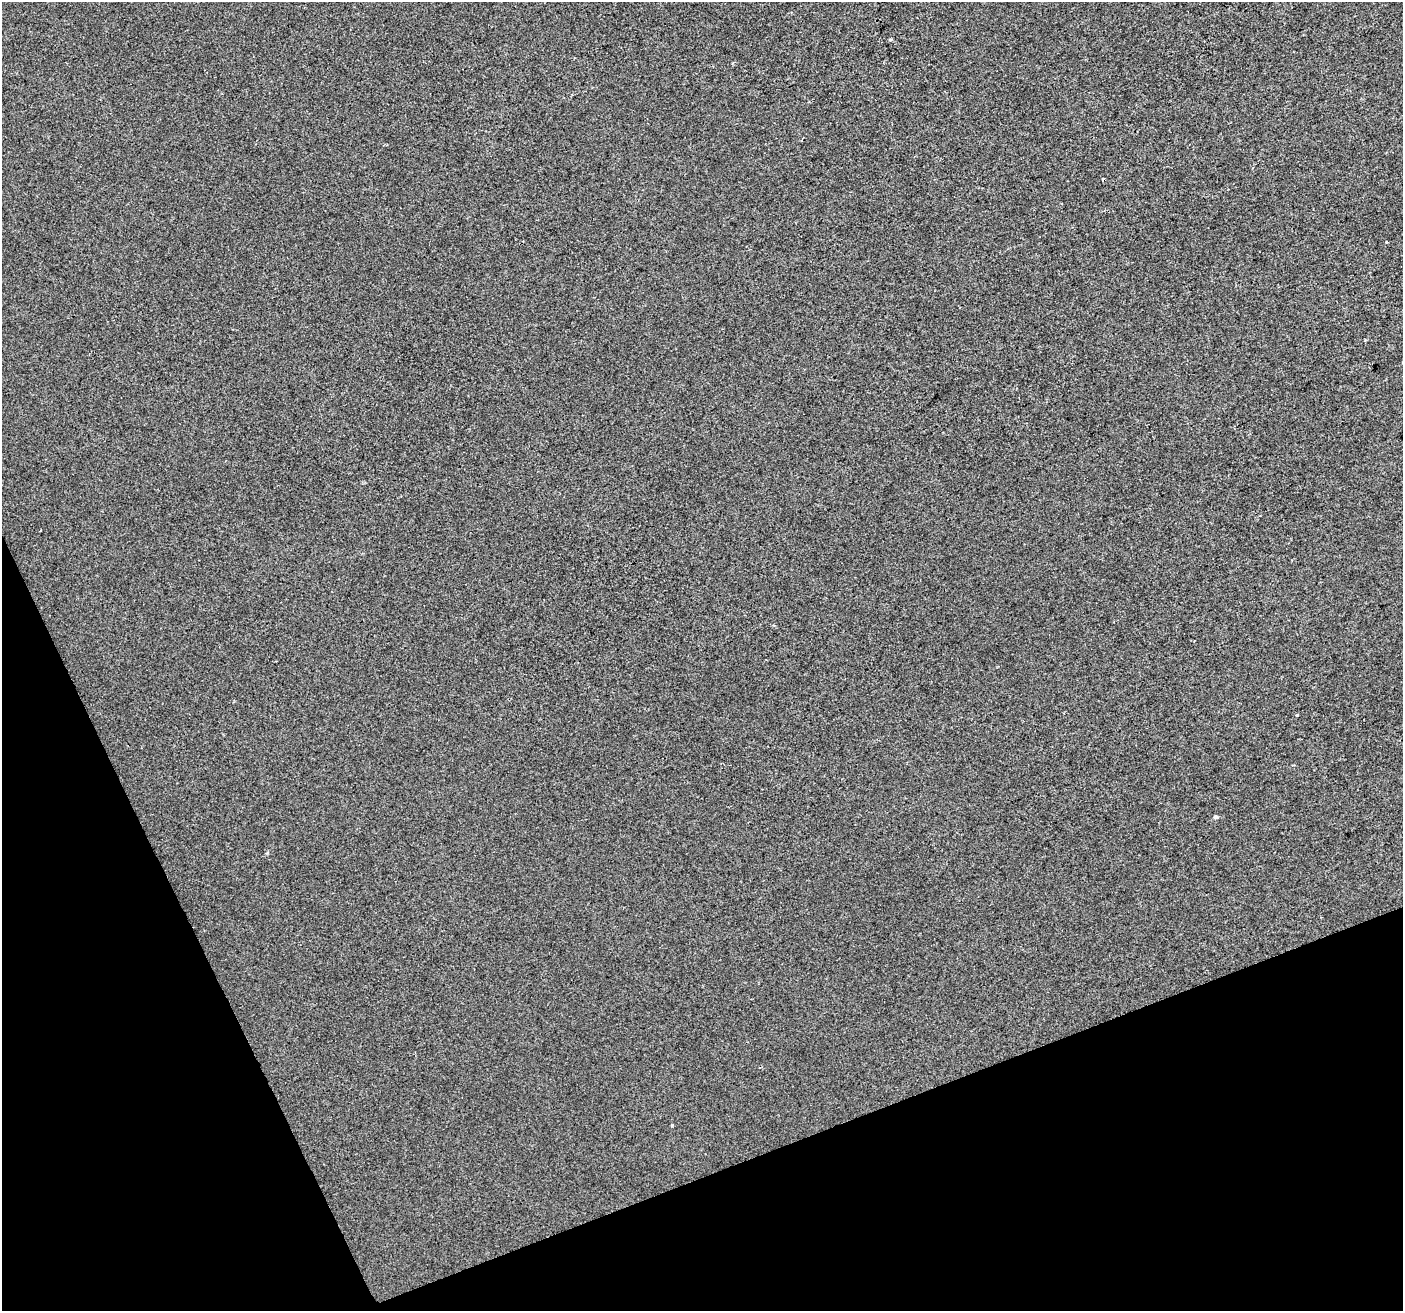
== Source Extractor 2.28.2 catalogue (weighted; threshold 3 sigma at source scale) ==
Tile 14 of 4 x 4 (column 2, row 4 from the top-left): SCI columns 1403-2803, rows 141-1449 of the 5606 x 5460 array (HDU 1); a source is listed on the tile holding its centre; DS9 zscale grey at full resolution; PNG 1405 x 1313 px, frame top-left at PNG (2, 2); no overlay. Shown black and unused: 19% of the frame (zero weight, under 2 of 3 exposures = <1% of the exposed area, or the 3 px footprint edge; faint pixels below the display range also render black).
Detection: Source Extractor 2.28.2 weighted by HDU 2 'WHT'; one run over the whole footprint, this tile lists its part. Background 3.67e-04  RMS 0.0056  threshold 0.0251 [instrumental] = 3 sigma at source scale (4.5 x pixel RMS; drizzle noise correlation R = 1.50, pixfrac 1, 0.0396/0.0396 arcsec/px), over >= 5 px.
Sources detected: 4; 1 cosmic-ray / hot-pixel residue — not listed; the other 3 listed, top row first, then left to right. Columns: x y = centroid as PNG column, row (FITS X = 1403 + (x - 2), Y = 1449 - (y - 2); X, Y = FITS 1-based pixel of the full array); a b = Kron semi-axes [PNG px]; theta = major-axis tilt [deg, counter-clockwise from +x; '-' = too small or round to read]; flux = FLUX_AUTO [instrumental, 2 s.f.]
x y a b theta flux
1386 242 3 3 - 2.2
1297 715 3 3 - 3
1216 817 6 5 - 1.1